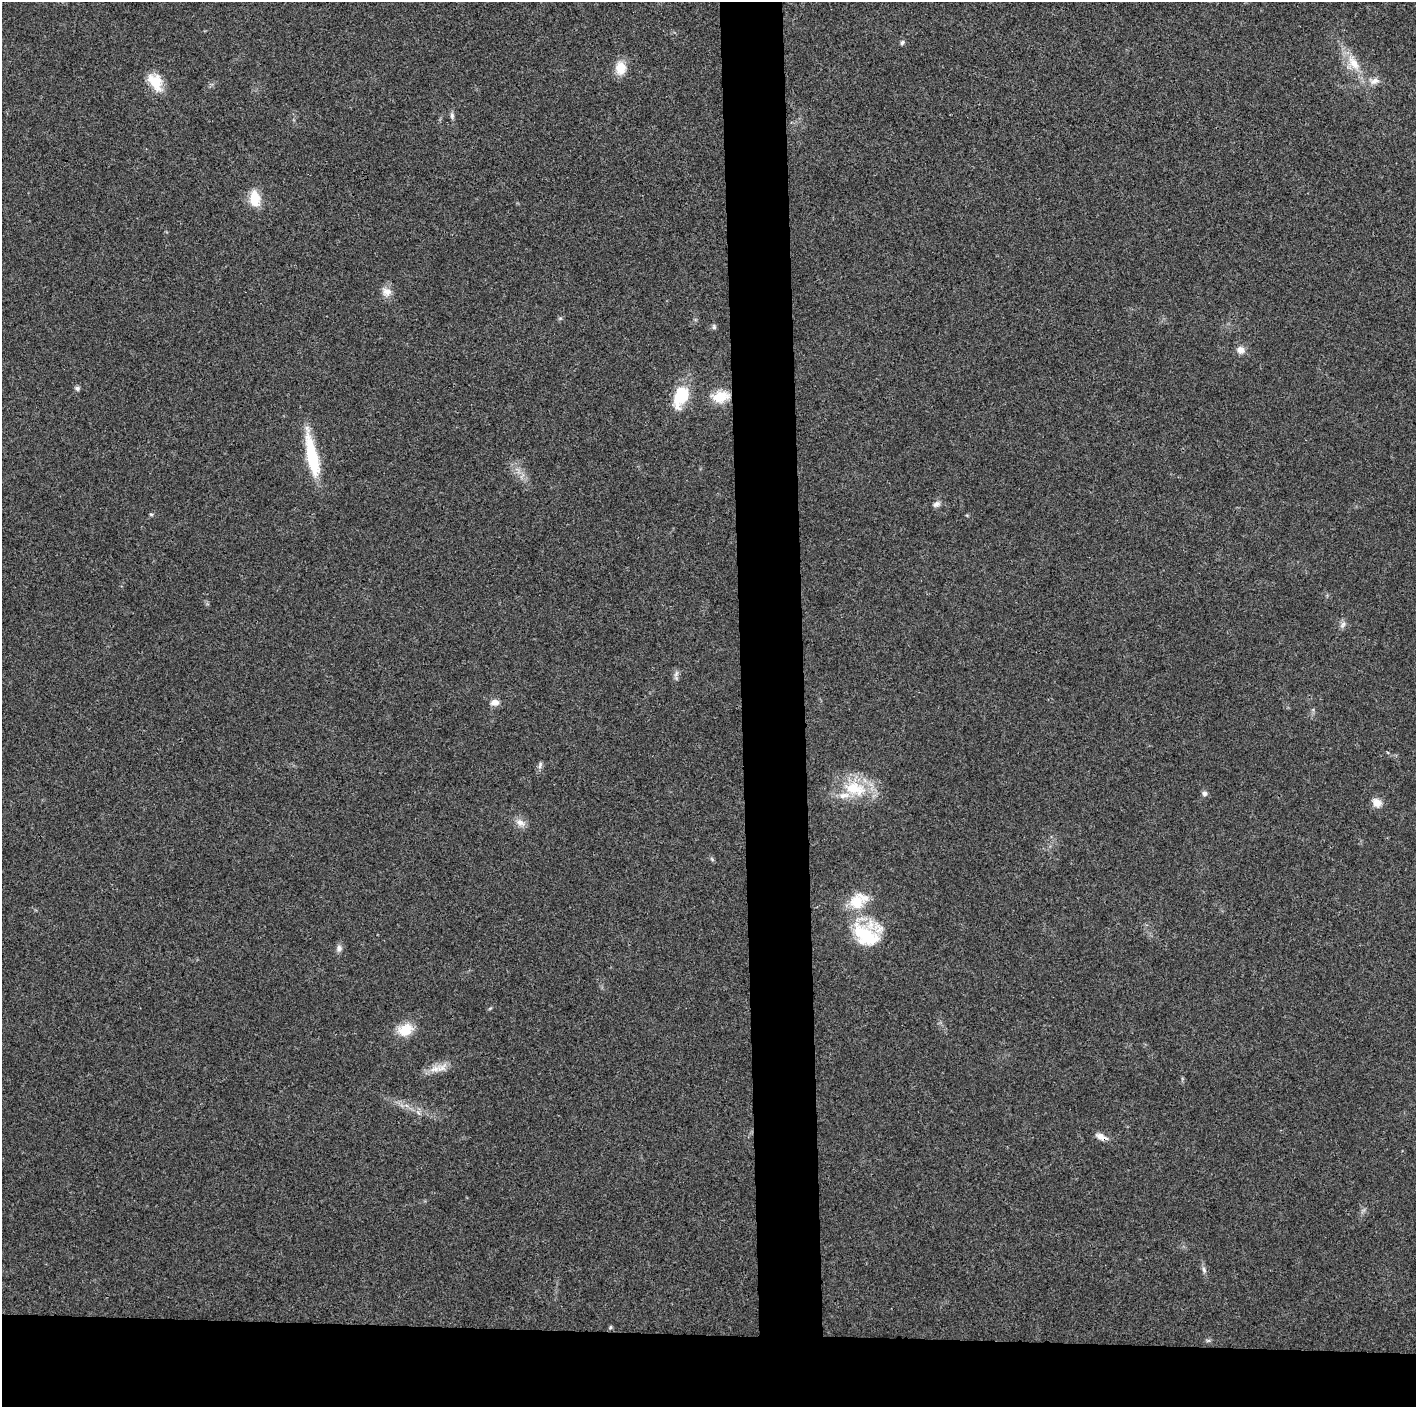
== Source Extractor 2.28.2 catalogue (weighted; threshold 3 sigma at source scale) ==
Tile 8 of 3 x 3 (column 2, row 3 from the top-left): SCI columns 1415-2828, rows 9-1413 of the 4242 x 4227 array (HDU 1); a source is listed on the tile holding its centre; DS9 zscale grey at full resolution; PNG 1418 x 1409 px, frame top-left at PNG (2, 2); no overlay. Shown black and unused: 9% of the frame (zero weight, under 3 of 4 exposures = <1% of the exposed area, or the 3 px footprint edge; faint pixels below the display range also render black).
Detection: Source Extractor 2.28.2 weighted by HDU 2 'WHT'; one run over the whole footprint, this tile lists its part. Background 0.0191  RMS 0.0039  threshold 0.0175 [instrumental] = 3 sigma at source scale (4.5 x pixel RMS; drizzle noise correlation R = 1.50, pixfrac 1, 0.05/0.05 arcsec/px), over >= 5 px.
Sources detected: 37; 2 inside a brighter listed object's ellipse — not listed separately; the other 35 listed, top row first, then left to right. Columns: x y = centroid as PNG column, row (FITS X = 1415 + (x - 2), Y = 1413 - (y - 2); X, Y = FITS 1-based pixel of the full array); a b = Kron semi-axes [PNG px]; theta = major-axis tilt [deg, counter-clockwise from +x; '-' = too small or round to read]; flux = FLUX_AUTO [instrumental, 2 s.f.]
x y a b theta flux
902 43 7 5 72 0.75
1354 63 26 11 -56 7.9
620 68 14 11 90 6.5
1374 81 14 9 13 2.8
155 82 24 15 -60 8
452 116 10 5 -85 1
255 198 19 11 -85 8
387 292 13 11 -28 3.1
714 327 8 5 -77 0.75
1240 350 10 9 - 2.5
77 388 6 6 - 0.87
680 397 31 18 67 13
720 397 22 13 7 7.8
312 456 53 11 -78 20
936 504 10 7 33 1.4
151 514 6 3 -18 0.44
1343 625 11 6 64 1.4
676 674 9 5 63 1.2
495 702 11 8 3 2.4
540 765 10 5 73 1.1
855 788 36 20 -13 17
1204 793 7 7 - 1.1
1377 803 12 9 -44 3.1
520 823 14 8 -30 2.5
712 859 6 4 -71 0.56
856 902 20 19 - 10
866 935 38 28 -38 23
339 948 9 7 90 1.5
490 1008 6 3 20 0.44
405 1030 20 14 23 7.7
435 1069 18 9 15 4.3
1101 1137 14 7 -23 2.7
1204 1270 9 5 -64 1
610 1327 6 4 88 0.44
1208 1340 7 4 1 0.64
Overlapping masked pixels (flux is a lower limit): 1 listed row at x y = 1101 1137